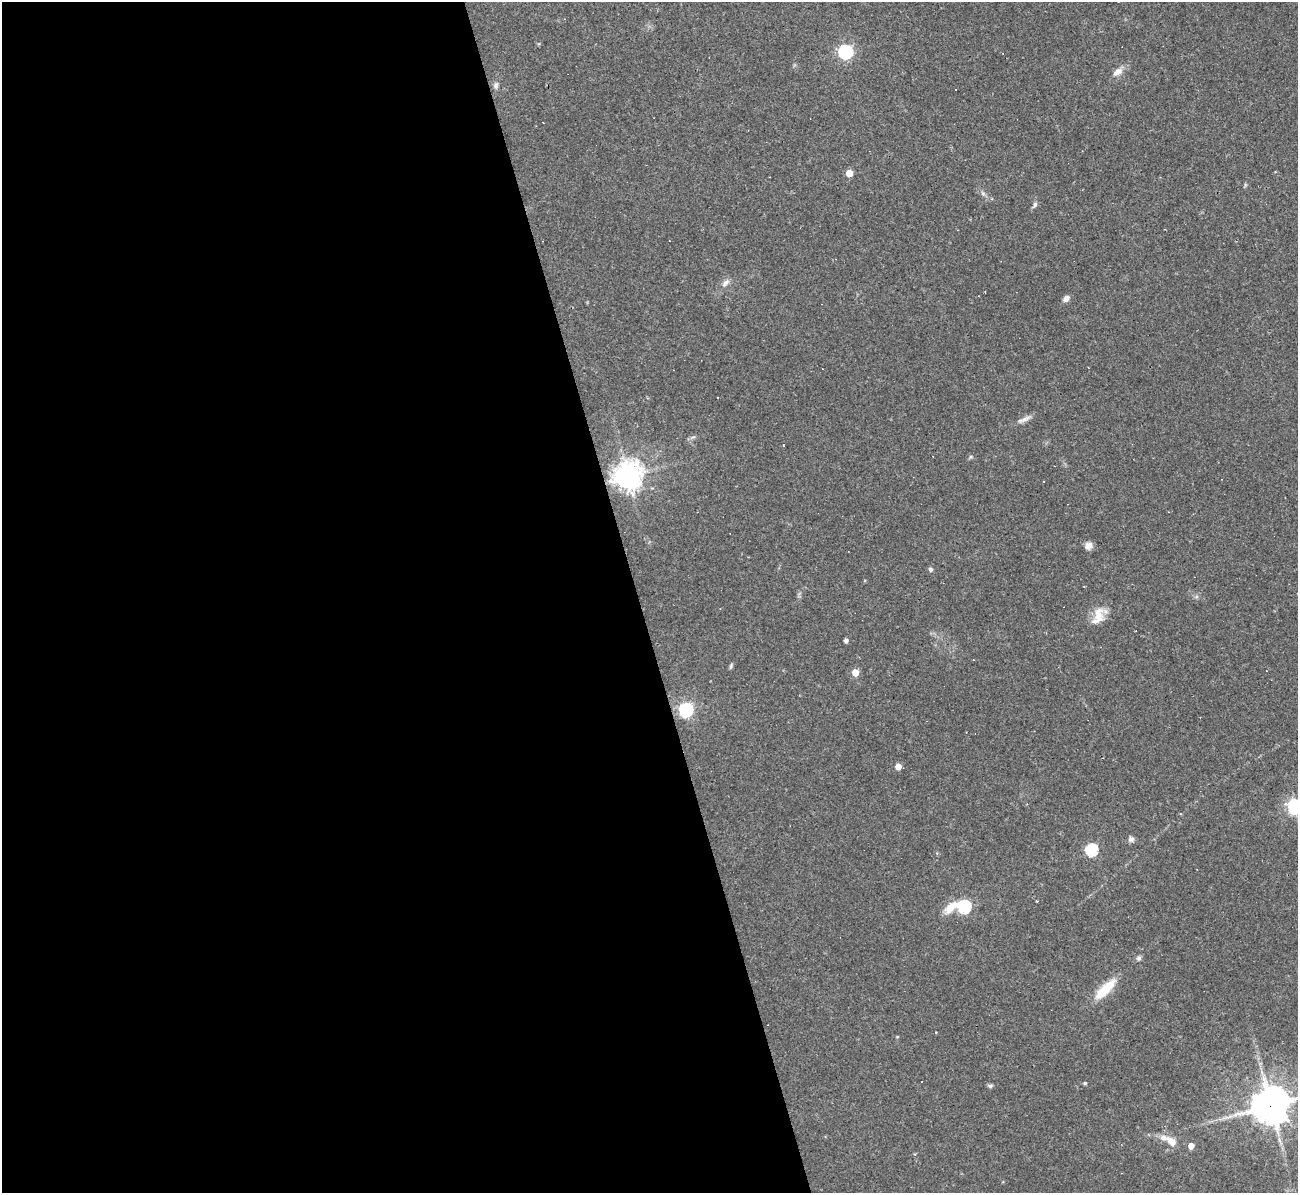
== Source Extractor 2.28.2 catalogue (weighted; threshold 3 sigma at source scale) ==
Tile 9 of 4 x 4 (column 1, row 3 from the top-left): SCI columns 1-1296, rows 1332-2522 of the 5182 x 5165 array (HDU 1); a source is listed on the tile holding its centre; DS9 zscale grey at full resolution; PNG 1300 x 1195 px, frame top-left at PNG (2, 2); no overlay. Shown black and unused: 49% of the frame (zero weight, under 2 of 3 exposures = <1% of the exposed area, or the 3 px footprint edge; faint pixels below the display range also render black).
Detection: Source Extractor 2.28.2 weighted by HDU 2 'WHT'; one run over the whole footprint, this tile lists its part. Background 0.11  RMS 0.0065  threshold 0.0293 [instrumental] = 3 sigma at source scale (4.5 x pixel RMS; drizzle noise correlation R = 1.50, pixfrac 1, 0.05/0.05 arcsec/px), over >= 5 px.
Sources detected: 38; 5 cosmic-ray / hot-pixel residue — not listed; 1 inside a brighter listed object's ellipse — not listed separately; the other 32 listed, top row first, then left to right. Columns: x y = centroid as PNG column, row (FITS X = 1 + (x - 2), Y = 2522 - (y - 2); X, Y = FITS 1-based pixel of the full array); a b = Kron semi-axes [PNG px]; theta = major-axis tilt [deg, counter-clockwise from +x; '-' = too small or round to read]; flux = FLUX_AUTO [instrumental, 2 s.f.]
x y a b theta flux
845 52 6 6 - 140
1118 72 16 8 32 5.1
496 85 7 6 - 2.1
849 173 5 5 - 14
983 193 7 5 -31 1.6
1035 204 8 5 74 1.6
726 282 12 6 47 3.3
978 296 2 2 - 0.48
1066 299 8 6 42 3.3
1024 419 23 5 25 3.8
693 437 6 5 - 1.3
971 457 6 4 -18 0.88
628 476 9 9 - 750
1088 546 9 9 - 3.6
930 569 5 5 - 1.8
1098 616 25 13 66 11
846 641 4 4 - 2.2
855 673 5 5 - 12
686 710 6 6 - 120
898 767 5 4 - 7.8
1295 806 6 6 - 170
1131 839 7 7 - 2.3
1091 850 6 6 - 73
964 907 12 6 5 92
1139 958 7 6 - 1.9
1105 989 30 10 44 19
921 1081 3 2 - 0.72
1085 1083 5 4 - 0.95
990 1086 6 6 - 1.3
1271 1105 13 12 - 1500
1171 1141 14 9 -42 7
1191 1146 5 4 - 7.4
Overlapping masked pixels (flux is a lower limit): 1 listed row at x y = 1271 1105
Isophote crosses this tile's border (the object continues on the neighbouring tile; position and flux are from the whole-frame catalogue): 2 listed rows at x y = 1295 806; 1271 1105